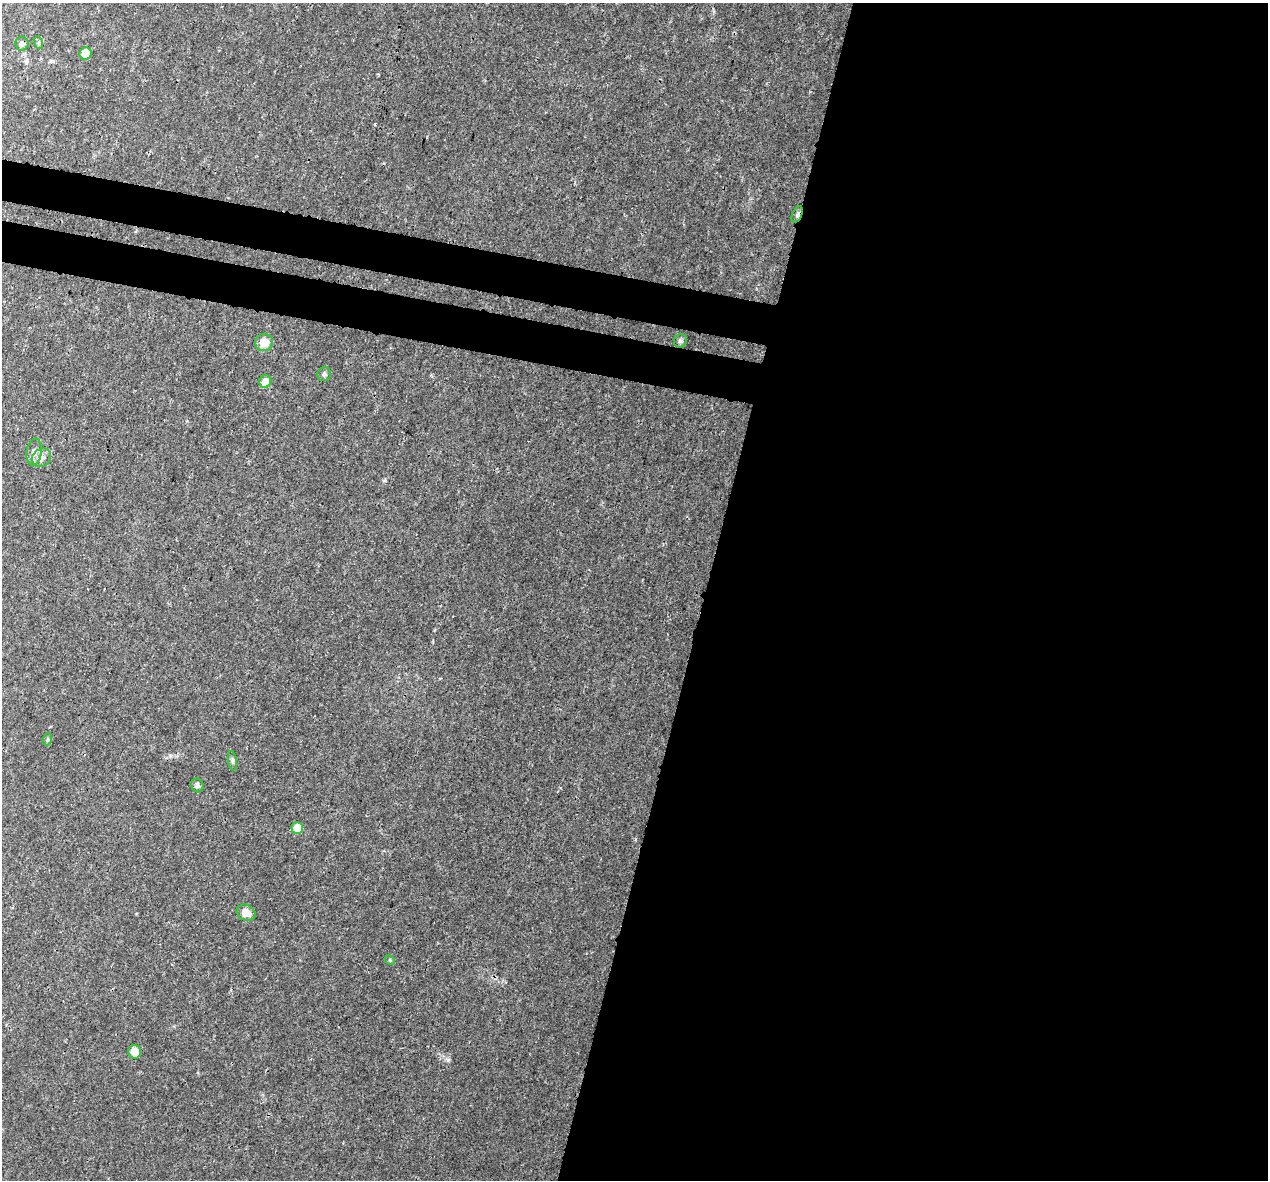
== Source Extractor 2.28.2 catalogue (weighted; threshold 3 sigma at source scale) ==
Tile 12 of 4 x 4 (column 4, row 3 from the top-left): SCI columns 3811-5076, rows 1457-2634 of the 5100 x 5330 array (HDU 1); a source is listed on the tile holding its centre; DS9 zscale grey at full resolution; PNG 1270 x 1182 px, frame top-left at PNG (2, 3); each listed source drawn as its Kron ellipse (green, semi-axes under 4 px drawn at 4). Shown black and unused: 49% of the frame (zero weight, under 3 of 4 exposures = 5% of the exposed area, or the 3 px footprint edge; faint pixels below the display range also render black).
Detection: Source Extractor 2.28.2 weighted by HDU 2 'WHT'; one run over the whole footprint, this tile lists its part. Background 0.00805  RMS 0.0014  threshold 0.00609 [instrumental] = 3 sigma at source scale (4.5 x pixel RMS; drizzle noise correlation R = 1.50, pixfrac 1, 0.0396/0.0396 arcsec/px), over >= 5 px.
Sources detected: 17; all 17 listed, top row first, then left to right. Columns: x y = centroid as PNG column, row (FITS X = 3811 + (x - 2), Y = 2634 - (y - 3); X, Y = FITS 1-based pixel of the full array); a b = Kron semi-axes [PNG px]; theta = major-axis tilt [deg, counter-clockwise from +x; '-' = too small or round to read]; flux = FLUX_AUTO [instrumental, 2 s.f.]
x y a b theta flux
39 43 6 4 -73 0.21
22 44 7 6 - 0.52
85 53 6 6 - 2.4
797 214 9 5 66 0.31
680 341 7 6 - 0.33
264 342 9 8 - 1.9
324 374 7 6 - 0.42
265 381 6 6 - 1.4
34 452 13 7 82 0.73
41 458 10 8 36 0.81
48 739 6 4 71 0.17
233 761 10 4 -79 0.29
197 785 7 6 - 0.39
297 828 6 6 - 3.1
246 913 10 7 -29 1.3
390 960 5 4 - 0.17
135 1052 6 6 - 2
Overlapping masked pixels (flux is a lower limit): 2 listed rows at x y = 22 44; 797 214
Unlisted compact peaks at least as high as the median listed source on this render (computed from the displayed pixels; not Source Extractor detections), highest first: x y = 448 1060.